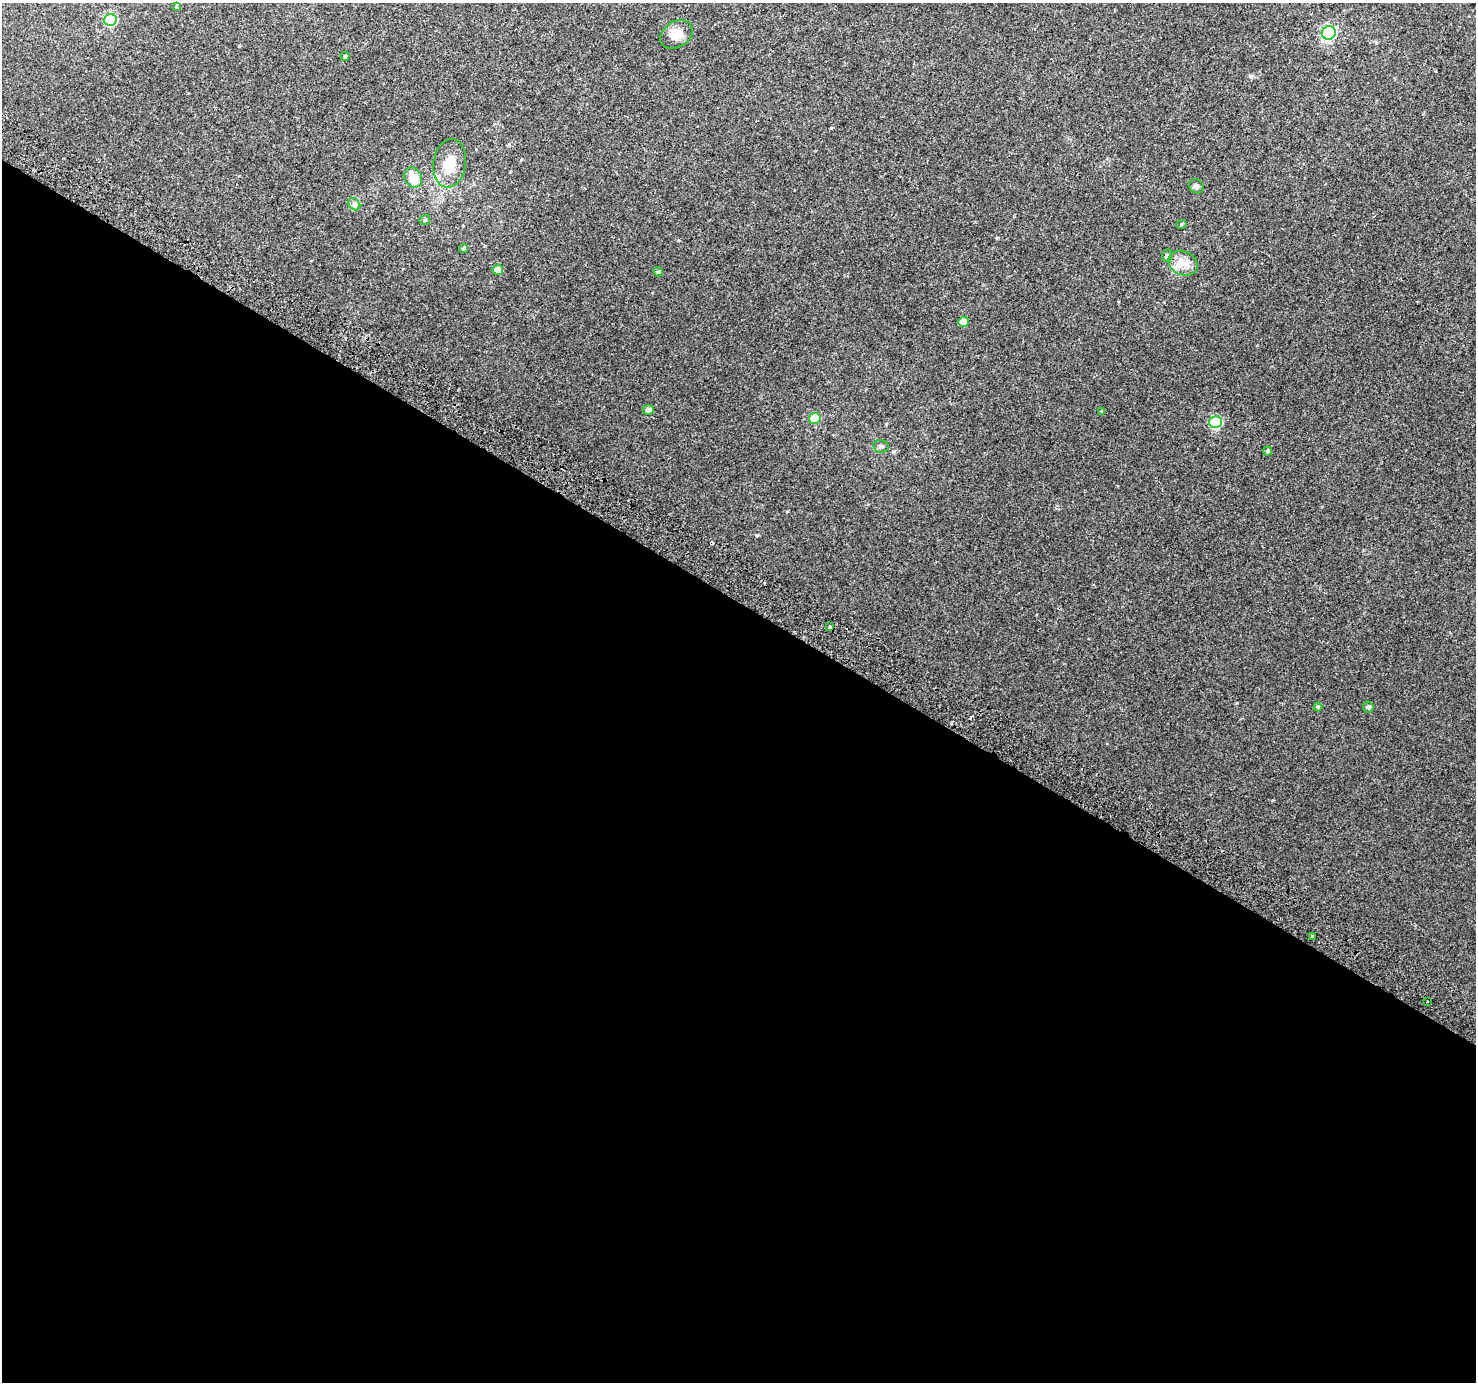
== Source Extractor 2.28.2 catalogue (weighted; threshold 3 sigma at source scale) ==
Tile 14 of 4 x 4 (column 2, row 4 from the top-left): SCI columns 1504-2977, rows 291-1670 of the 5947 x 6033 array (HDU 1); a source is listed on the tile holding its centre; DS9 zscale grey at full resolution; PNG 1478 x 1384 px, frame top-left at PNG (2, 3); each listed source drawn as its Kron ellipse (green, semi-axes under 4 px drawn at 4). Shown black and unused: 57% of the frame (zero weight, under 2 of 3 exposures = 2% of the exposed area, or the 3 px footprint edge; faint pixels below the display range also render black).
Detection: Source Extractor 2.28.2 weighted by HDU 2 'WHT'; one run over the whole footprint, this tile lists its part. Background 0.00369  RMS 0.0038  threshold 0.0172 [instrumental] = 3 sigma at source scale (4.5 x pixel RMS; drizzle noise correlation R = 1.50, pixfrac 1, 0.0396/0.0396 arcsec/px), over >= 5 px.
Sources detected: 29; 1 cosmic-ray / hot-pixel residue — neither listed nor drawn; the other 28 listed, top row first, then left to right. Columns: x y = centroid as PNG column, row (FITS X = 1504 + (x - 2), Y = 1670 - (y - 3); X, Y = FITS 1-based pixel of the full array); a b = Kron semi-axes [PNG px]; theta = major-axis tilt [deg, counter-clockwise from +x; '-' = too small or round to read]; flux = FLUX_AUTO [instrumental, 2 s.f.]
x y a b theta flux
176 6 4 3 - 1.2
110 20 6 6 - 33
1329 33 7 6 - 65
676 34 17 13 33 4.3
345 56 4 3 - 0.51
450 163 24 16 81 8.6
413 178 10 8 -64 6.6
1196 186 7 6 - 0.83
354 204 7 5 -46 0.91
425 220 5 5 - 0.6
1181 225 5 3 - 0.35
464 249 4 4 - 0.53
1167 256 6 5 - 0.79
1183 263 15 11 -27 4.1
498 270 5 5 - 3
658 272 5 4 - 0.47
963 322 5 5 - 4.6
648 410 5 4 - 1.9
1102 411 3 3 - 1.2
815 418 6 5 - 13
1216 422 6 6 - 29
881 446 8 6 -11 1
1268 451 5 4 - 0.7
830 627 3 3 - 1.2
1318 707 4 4 - 0.49
1368 707 5 5 - 0.86
1312 936 4 3 - 4.4
1427 1002 3 2 - 0.58
Overlapping masked pixels (flux is a lower limit): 1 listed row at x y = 1312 936
Unlisted compact peaks at least as high as the median listed source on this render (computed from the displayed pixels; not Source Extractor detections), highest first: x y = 1251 77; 997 238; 757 535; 787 511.